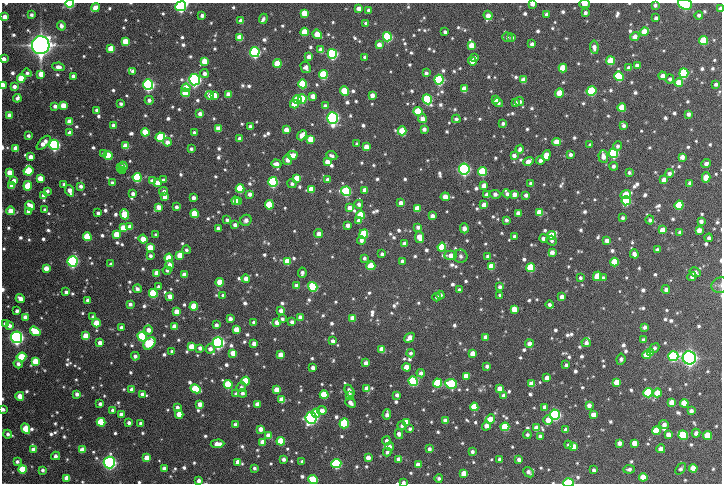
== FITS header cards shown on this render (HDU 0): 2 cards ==
NAXIS1  =                 1440
NAXIS2  =                  963

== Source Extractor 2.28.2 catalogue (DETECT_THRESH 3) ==
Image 1440 x 963 px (HDU 0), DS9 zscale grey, zoomed out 1/2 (1 PNG px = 2 x 2 image px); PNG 724 x 486 px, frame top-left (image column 1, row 962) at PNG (2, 3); each listed source drawn as its Kron ellipse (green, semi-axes under 4 px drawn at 4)
Background 7380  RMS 31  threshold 91.7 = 3 sigma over >= 5 px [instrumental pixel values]
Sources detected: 1242; of the 1242, the 500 brightest by FLUX_AUTO listed and drawn (742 fainter detections omitted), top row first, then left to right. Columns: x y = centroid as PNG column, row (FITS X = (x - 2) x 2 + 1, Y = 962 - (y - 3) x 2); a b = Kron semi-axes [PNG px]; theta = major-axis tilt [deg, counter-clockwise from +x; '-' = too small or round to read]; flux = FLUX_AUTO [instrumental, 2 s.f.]
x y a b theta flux
533 3 4 3 - 6.0e+04
70 4 4 3 - 5.8e+05
584 4 5 3 - 3.9e+04
685 4 7 5 -21 4.4e+05
655 5 4 3 - 2.3e+04
181 6 5 5 - 1.5e+06
95 8 4 4 - 1.1e+05
359 9 4 4 - 5.7e+04
720 9 4 3 - 3.1e+04
368 10 4 4 - 2.1e+04
304 13 4 4 - 1.6e+05
585 13 3 3 - 2.6e+04
546 14 4 4 - 2.0e+04
31 15 3 3 - 2.2e+04
202 15 3 3 - 3.1e+04
488 15 5 4 - 6.0e+04
699 15 4 4 - 2.3e+04
4 17 3 3 - 5.8e+04
656 18 3 3 - 2.5e+04
263 19 5 4 - 2.4e+04
241 21 4 4 - 5.2e+04
366 23 4 4 - 2.2e+04
61 26 4 4 - 3.4e+04
305 32 4 4 - 1.9e+05
445 32 3 3 - 3.0e+04
644 32 4 4 - 1.3e+05
317 34 5 4 - 1.4e+05
635 36 4 4 - 5.1e+04
240 37 4 4 - 1.6e+05
387 37 5 4 - 9.8e+05
507 37 5 5 - 2.0e+04
512 37 3 3 - 2.3e+04
125 41 4 4 - 1.5e+05
704 41 4 4 - 3.1e+05
532 44 3 3 - 3.2e+04
41 45 9 8 - 7.4e+06
379 45 4 4 - 5.8e+04
471 45 4 4 - 1.0e+05
594 47 6 4 -83 3.8e+04
111 49 4 4 - 1.9e+05
321 50 4 4 - 7.9e+04
255 52 5 5 - 1.5e+06
332 54 5 4 - 1.3e+06
309 57 4 4 - 5.9e+04
365 57 3 3 - 2.3e+04
474 58 4 3 - 2.2e+04
4 59 3 3 - 3.9e+04
204 61 4 4 - 1.2e+05
472 61 4 4 - 6.2e+04
611 61 4 4 - 2.5e+05
277 64 4 4 - 1.8e+05
637 66 4 4 - 4.0e+04
58 67 6 4 -10 4.3e+04
306 67 6 4 -59 4.1e+04
563 68 4 4 - 2.3e+05
629 68 4 3 - 4.1e+04
133 71 4 3 - 3.3e+04
27 73 4 4 - 2.1e+04
426 73 4 3 - 2.4e+04
684 73 5 4 - 7.6e+05
41 74 4 4 - 9.9e+04
204 74 4 4 - 3.2e+04
323 75 4 4 - 5.0e+05
73 76 3 3 - 4.8e+04
619 76 5 4 - 4.9e+05
662 76 4 4 - 4.5e+04
21 79 4 4 - 2.4e+05
670 79 4 4 - 2.2e+04
194 80 5 5 - 2.5e+06
439 80 5 4 - 1.2e+06
523 80 4 4 - 9.7e+04
679 83 4 4 - 1.4e+05
303 84 4 4 - 4.7e+05
716 84 4 4 - 2.5e+04
3 85 4 3 - 9.4e+04
148 85 5 5 - 2.0e+06
14 87 4 4 - 3.4e+04
186 88 4 4 - 2.1e+05
464 89 4 4 - 1.3e+05
345 91 5 4 - 3.1e+05
592 91 5 4 - 6.2e+05
185 93 4 4 - 2.8e+05
559 93 5 4 - 1.2e+05
229 94 4 4 - 8.4e+04
210 95 4 4 - 3.8e+04
215 95 4 4 - 7.8e+04
372 95 3 3 - 4.8e+04
313 96 4 3 - 6.3e+04
17 98 4 4 - 2.9e+04
297 99 4 4 - 4.0e+05
302 99 4 4 - 2.9e+05
427 99 5 4 - 1.0e+06
149 100 4 4 - 2.7e+04
496 100 4 3 - 5.4e+04
520 101 4 4 - 2.9e+04
498 103 5 4 - 2.7e+04
515 103 3 3 - 3.1e+04
121 104 3 3 - 2.0e+04
294 104 4 4 - 1.2e+05
63 105 4 4 - 1.1e+05
55 106 3 3 - 3.1e+04
325 106 3 3 - 3.0e+04
622 108 4 4 - 2.1e+05
97 110 4 4 - 2.6e+04
418 111 4 4 - 4.0e+05
200 114 4 3 - 5.1e+04
688 114 4 3 - 2.9e+04
10 115 4 3 - 6.3e+04
332 118 6 5 - 2.3e+06
422 119 4 4 - 6.0e+04
456 119 4 4 - 2.3e+04
70 122 4 4 - 9.3e+04
503 123 3 3 - 2.2e+04
113 125 4 3 - 2.7e+04
624 126 4 4 - 2.2e+04
250 127 3 3 - 2.7e+04
218 128 4 4 - 9.4e+04
424 129 4 4 - 3.3e+04
286 130 4 4 - 7.6e+04
402 131 4 4 - 2.4e+05
145 132 4 4 - 2.6e+05
194 132 4 3 - 2.3e+04
70 133 4 3 - 5.8e+04
302 135 5 4 - 1.0e+05
28 136 4 3 - 2.4e+04
160 137 5 4 - 4.5e+05
240 139 3 3 - 4.1e+04
311 139 4 4 - 1.4e+05
167 142 4 4 - 4.6e+04
556 142 4 4 - 1.2e+05
44 143 9 4 45 7.1e+04
357 144 4 3 - 2.3e+04
54 145 5 5 - 1.8e+06
590 145 3 3 - 2.2e+04
126 146 4 4 - 1.2e+05
618 146 5 4 - 2.3e+04
366 147 4 4 - 8.2e+04
16 148 4 3 - 7.8e+04
191 149 4 3 - 2.0e+04
520 149 4 4 - 3.8e+04
613 153 5 4 - 1.0e+06
104 154 3 3 - 3.4e+04
293 155 5 4 - 7.9e+04
514 155 4 4 - 3.8e+04
546 155 6 4 71 1.1e+05
570 155 4 4 - 2.7e+04
108 156 4 4 - 2.9e+05
332 156 6 3 -24 2.5e+04
31 157 4 3 - 5.6e+04
603 157 6 4 -85 5.1e+04
682 157 4 4 - 4.6e+04
287 160 5 4 - 5.3e+04
540 160 4 4 - 3.5e+04
327 162 4 4 - 7.2e+04
528 162 5 4 - 7.5e+04
276 164 5 4 - 4.1e+04
706 164 5 4 - 2.9e+04
123 166 4 4 - 4.1e+04
613 166 4 4 - 2.5e+04
120 167 3 3 - 3.7e+04
464 169 5 5 - 2.4e+06
122 170 4 4 - 3.6e+04
28 171 5 4 - 3.0e+05
9 172 4 4 - 8.8e+04
482 172 4 4 - 5.2e+05
629 172 3 3 - 2.2e+04
669 173 4 4 - 3.1e+04
137 177 4 4 - 6.8e+05
706 177 5 4 - 1.2e+05
297 178 4 4 - 1.4e+05
40 179 4 4 - 1.2e+05
163 180 4 4 - 2.4e+04
328 180 4 4 - 3.4e+04
664 180 4 4 - 8.6e+04
14 181 4 4 - 4.8e+04
152 181 4 4 - 4.3e+04
273 182 5 4 - 1.2e+06
112 183 4 3 - 2.2e+04
157 183 4 4 - 8.4e+04
690 183 4 3 - 3.5e+04
64 184 3 3 - 2.2e+04
292 184 4 4 - 2.4e+04
531 184 3 3 - 3.9e+04
12 186 4 4 - 8.7e+04
28 186 5 4 - 2.4e+05
80 186 4 4 - 2.9e+04
484 186 4 4 - 8.4e+04
240 188 4 4 - 3.4e+05
311 189 4 4 - 1.5e+05
365 190 4 4 - 6.8e+04
47 191 3 3 - 2.5e+04
70 191 6 4 -70 6.3e+04
164 191 4 4 - 2.8e+04
346 191 5 4 - 9.3e+05
133 194 4 3 - 3.3e+04
250 194 4 4 - 3.6e+04
495 194 5 4 - 4.2e+04
507 194 4 4 - 2.6e+04
514 194 4 4 - 5.2e+04
487 195 4 4 - 5.2e+04
526 195 4 4 - 3.3e+04
626 195 5 4 - 1.9e+05
43 196 4 4 - 2.7e+04
165 197 4 3 - 6.1e+04
445 197 4 4 - 9.9e+04
193 198 4 3 - 3.6e+04
236 201 4 4 - 1.1e+05
626 201 5 4 - 7.0e+05
238 202 3 3 - 7.1e+04
401 203 4 4 - 4.8e+04
359 204 4 4 - 3.3e+04
269 205 5 4 - 2.3e+05
484 205 4 4 - 6.1e+04
679 205 4 4 - 3.6e+05
30 206 5 4 - 9.3e+04
159 207 4 4 - 6.7e+04
176 207 4 4 - 2.7e+04
350 208 4 4 - 5.9e+04
417 208 4 4 - 1.4e+05
45 210 4 3 - 2.1e+04
11 211 4 4 - 1.1e+05
28 211 4 4 - 4.5e+04
540 212 4 4 - 1.7e+05
98 213 3 3 - 2.1e+04
124 214 5 4 - 2.5e+05
194 214 4 4 - 2.6e+05
518 214 4 4 - 8.2e+04
361 215 4 4 - 2.5e+05
432 216 3 3 - 4.5e+04
623 218 3 3 - 2.2e+04
227 220 3 3 - 2.2e+04
246 220 6 5 - 3.1e+04
506 220 3 3 - 2.4e+04
650 220 4 4 - 2.2e+04
359 221 4 4 - 5.1e+04
701 221 4 4 - 3.2e+04
235 225 4 3 - 3.3e+04
348 225 4 3 - 4.3e+04
130 227 4 4 - 6.5e+04
418 227 4 4 - 3.5e+04
123 228 4 4 - 1.9e+05
218 228 3 3 - 3.0e+04
464 228 5 3 - 5.6e+04
662 230 4 4 - 7.2e+04
699 230 4 4 - 5.0e+04
680 232 4 4 - 2.5e+04
117 234 4 4 - 1.6e+05
318 234 5 4 - 5.6e+04
364 234 5 4 - 5.1e+05
156 235 3 3 - 2.0e+04
551 235 4 4 - 1.3e+05
514 236 3 3 - 2.0e+04
87 237 4 4 - 3.2e+05
419 237 6 4 -80 1.0e+05
543 238 4 4 - 4.1e+04
709 238 4 4 - 2.9e+04
143 239 4 4 - 1.1e+05
361 240 4 4 - 3.3e+04
552 241 5 4 - 2.4e+04
607 241 4 4 - 5.5e+04
404 244 3 3 - 4.0e+04
442 247 4 4 - 2.5e+05
150 248 4 4 - 1.8e+05
186 250 4 4 - 2.2e+04
657 250 4 3 - 2.2e+04
552 252 4 4 - 4.5e+04
382 254 3 3 - 2.8e+04
634 254 4 4 - 4.0e+04
180 255 4 4 - 1.2e+05
450 255 6 4 2 6.2e+04
150 256 4 4 - 2.3e+04
461 256 7 6 - 2.4e+04
488 256 4 3 - 3.0e+04
169 258 4 4 - 2.1e+05
364 258 3 3 - 2.1e+04
73 261 5 5 - 1.8e+06
287 261 4 4 - 1.6e+05
402 261 3 3 - 2.9e+04
614 262 4 4 - 2.4e+05
111 264 3 3 - 2.4e+04
169 265 5 4 - 6.3e+04
371 266 4 4 - 2.1e+05
491 267 4 4 - 1.7e+05
46 268 4 4 - 7.2e+04
531 268 4 4 - 4.0e+05
167 270 4 4 - 2.1e+04
695 272 6 4 -32 4.3e+04
157 273 4 4 - 9.4e+04
302 273 5 3 - 2.8e+04
184 275 4 3 - 6.3e+04
597 276 5 4 - 1.6e+05
692 276 5 4 - 3.0e+04
580 278 4 4 - 2.1e+04
603 278 4 4 - 3.3e+04
246 279 4 4 - 6.7e+04
220 282 4 4 - 2.0e+05
720 285 9 7 30 2.7e+04
297 286 4 4 - 5.3e+04
159 287 4 3 - 2.5e+04
313 287 5 4 - 5.5e+05
500 287 4 4 - 2.8e+04
137 289 4 3 - 2.9e+04
666 289 4 4 - 2.8e+04
459 290 3 3 - 2.4e+04
66 292 4 3 - 2.4e+04
153 293 4 4 - 4.5e+05
223 295 4 4 - 2.0e+04
440 295 4 4 - 2.7e+04
500 295 3 3 - 2.2e+04
170 296 4 4 - 7.0e+04
437 297 4 4 - 2.3e+04
562 297 4 4 - 4.7e+04
20 299 5 3 - 5.5e+04
88 300 3 3 - 3.9e+04
130 304 3 3 - 2.5e+04
549 305 4 3 - 2.5e+04
194 306 4 4 - 2.7e+05
514 309 4 4 - 1.2e+05
17 311 3 3 - 2.8e+04
281 311 4 4 - 4.2e+04
177 312 4 4 - 9.4e+04
25 317 4 4 - 4.9e+04
93 317 4 4 - 2.8e+04
300 317 4 4 - 5.2e+04
353 318 4 4 - 7.6e+04
230 319 3 3 - 4.0e+04
282 319 4 3 - 2.2e+04
254 322 3 3 - 2.2e+04
277 322 4 4 - 6.2e+04
292 322 4 4 - 3.3e+04
96 323 4 4 - 1.5e+05
6 324 4 3 - 6.0e+04
216 325 4 3 - 2.8e+04
10 326 4 4 - 3.0e+04
121 327 3 3 - 2.6e+04
175 327 4 4 - 9.8e+04
645 327 4 4 - 2.4e+04
148 330 4 4 - 5.1e+04
236 330 4 4 - 1.1e+05
35 331 6 4 -35 2.3e+05
86 336 4 4 - 1.5e+05
17 337 6 5 - 2.9e+06
142 337 5 4 - 7.9e+05
485 337 3 3 - 3.9e+04
409 338 5 3 - 7.1e+04
644 340 4 4 - 3.4e+04
333 341 4 3 - 3.4e+04
218 342 5 5 - 2.3e+06
100 343 4 4 - 6.4e+04
149 343 7 5 45 4.1e+05
586 343 4 4 - 3.7e+04
254 344 4 3 - 5.2e+04
529 344 4 4 - 5.6e+04
191 347 4 4 - 1.5e+05
200 348 4 4 - 3.5e+04
655 348 5 3 - 2.5e+04
210 349 5 4 - 4.0e+04
382 349 4 4 - 9.5e+04
172 351 3 3 - 2.6e+04
233 353 4 4 - 1.2e+05
411 353 4 4 - 2.2e+04
650 353 4 3 - 7.4e+04
473 354 4 4 - 8.9e+04
281 355 4 4 - 9.3e+04
647 355 4 4 - 1.7e+05
135 356 4 4 - 3.2e+04
673 356 5 5 - 9.3e+05
21 357 5 4 - 3.7e+05
689 358 6 6 - 4.4e+06
621 359 5 4 - 2.4e+04
35 361 4 4 - 1.7e+05
366 363 4 4 - 5.3e+04
18 364 5 4 - 3.3e+04
566 365 3 3 - 2.2e+04
487 366 3 3 - 2.6e+04
407 367 4 4 - 1.2e+05
313 368 3 3 - 4.3e+04
421 373 4 4 - 3.5e+04
466 376 4 4 - 1.6e+05
547 378 4 4 - 7.5e+04
245 381 4 4 - 3.4e+05
413 381 5 4 - 8.7e+05
616 382 4 4 - 1.0e+05
437 383 4 4 - 4.2e+05
451 384 6 4 -7 6.9e+05
532 384 4 4 - 1.1e+05
228 385 4 4 - 5.3e+05
241 387 5 4 - 2.4e+04
500 388 4 4 - 7.3e+04
196 389 5 4 - 4.9e+05
367 389 4 4 - 8.0e+04
132 390 4 3 - 7.0e+04
277 390 4 4 - 1.3e+05
349 391 6 4 -60 3.8e+04
242 393 4 4 - 2.9e+04
648 393 4 4 - 5.5e+05
657 393 5 4 - 1.2e+05
77 394 4 4 - 3.0e+04
142 394 4 3 - 2.6e+04
236 394 4 4 - 3.1e+04
324 395 4 4 - 3.0e+05
397 395 4 3 - 3.3e+04
503 395 4 4 - 3.7e+04
20 396 4 4 - 1.0e+05
349 396 4 4 - 3.9e+04
282 400 4 4 - 1.5e+05
672 402 4 4 - 9.2e+04
350 403 5 4 - 4.4e+04
684 403 4 4 - 1.6e+05
100 404 3 3 - 2.6e+04
200 404 4 4 - 5.8e+04
257 404 4 3 - 5.8e+04
589 405 4 4 - 4.0e+04
177 407 4 4 - 3.2e+04
474 407 4 4 - 2.4e+05
545 407 4 4 - 4.7e+04
3 409 3 3 - 2.1e+04
112 410 4 4 - 2.1e+04
322 411 4 4 - 6.8e+04
691 411 4 4 - 3.6e+04
316 413 4 4 - 3.6e+05
121 414 4 3 - 5.1e+04
179 414 4 4 - 1.2e+05
387 415 5 3 - 4.0e+04
555 415 5 5 - 1.8e+06
593 415 4 4 - 7.0e+04
311 418 6 5 - 2.4e+06
490 419 5 4 - 1.2e+05
548 420 5 4 - 8.5e+04
445 421 4 3 - 6.3e+04
101 422 4 4 - 3.4e+05
406 422 4 4 - 9.2e+04
129 423 3 3 - 2.8e+04
141 423 3 3 - 3.0e+04
344 423 5 4 - 5.8e+05
235 424 4 3 - 2.7e+04
664 425 4 4 - 3.8e+04
402 426 4 4 - 2.6e+04
486 426 5 4 - 5.0e+04
505 427 4 4 - 3.9e+05
537 428 4 4 - 8.8e+04
26 429 5 4 - 1.8e+05
260 429 3 3 - 5.2e+04
410 429 4 4 - 2.1e+04
566 430 4 3 - 4.0e+04
656 431 4 4 - 2.4e+05
696 433 4 4 - 4.0e+04
8 434 4 4 - 2.4e+04
399 434 5 4 - 4.8e+04
668 434 4 4 - 5.9e+04
527 435 4 4 - 2.0e+04
683 435 5 4 - 5.1e+05
708 435 4 4 - 2.1e+05
269 436 4 4 - 1.2e+05
540 436 4 4 - 3.3e+04
281 441 4 4 - 3.2e+05
386 441 4 4 - 2.6e+04
263 442 4 4 - 8.1e+04
619 443 4 4 - 4.2e+04
634 443 4 4 - 7.3e+04
217 444 7 4 3 7.4e+04
568 445 4 4 - 2.2e+04
390 446 4 4 - 3.0e+04
574 446 4 4 - 6.8e+04
33 449 4 4 - 5.1e+04
429 449 4 4 - 3.0e+04
661 449 4 4 - 6.2e+04
82 450 4 4 - 9.9e+04
387 452 4 4 - 2.2e+04
472 452 3 3 - 2.5e+04
56 456 4 3 - 3.1e+04
147 458 4 4 - 1.2e+05
368 458 4 3 - 6.3e+04
284 459 3 3 - 2.9e+04
398 459 4 4 - 4.1e+04
500 459 3 3 - 2.4e+04
519 460 4 3 - 3.3e+04
17 462 4 3 - 2.0e+04
238 462 4 4 - 6.8e+04
302 462 3 3 - 2.2e+04
109 463 6 5 - 2.9e+06
336 464 5 4 - 1.2e+06
418 465 4 4 - 8.3e+04
164 468 4 3 - 4.1e+04
254 468 3 3 - 2.1e+04
693 468 4 4 - 1.5e+05
22 469 4 4 - 3.0e+05
629 469 5 3 - 2.6e+04
681 469 6 4 51 2.2e+04
42 470 3 3 - 2.3e+04
594 470 4 3 - 2.1e+04
529 472 6 4 -42 3.1e+04
464 473 4 4 - 1.1e+05
643 477 4 4 - 1.4e+05
67 478 4 4 - 1.1e+05
439 478 4 3 - 2.1e+04
313 480 5 4 - 3.7e+05
199 481 4 4 - 3.6e+04
403 482 3 3 - 2.0e+04
568 483 5 3 - 5.0e+05
At the frame edge (FLAGS 8, measured only in part): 15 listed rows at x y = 533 3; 70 4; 584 4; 685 4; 181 6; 720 9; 4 17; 4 59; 3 85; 11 211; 720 285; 3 409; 313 480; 403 482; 568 483
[742 fainter detections neither listed nor drawn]